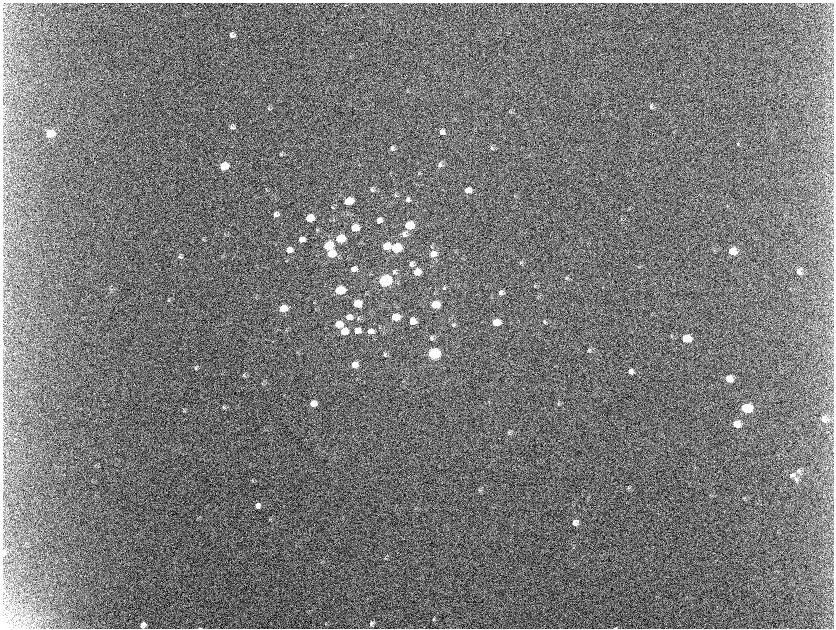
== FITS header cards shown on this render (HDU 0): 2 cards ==
NAXIS1  =                 1663 / length of data axis 1
NAXIS2  =                 1252 / length of data axis 2

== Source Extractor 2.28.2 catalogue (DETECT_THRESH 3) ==
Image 1663 x 1252 px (HDU 0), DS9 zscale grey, zoomed out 1/2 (1 PNG px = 2 x 2 image px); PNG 836 x 630 px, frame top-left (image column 1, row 1251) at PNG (3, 3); no overlay
Background 2130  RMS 31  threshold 94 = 3 sigma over >= 5 px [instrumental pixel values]
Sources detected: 105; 12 cannot appear on this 1/2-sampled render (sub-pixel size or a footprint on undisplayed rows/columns) and are not listed; the other 93 listed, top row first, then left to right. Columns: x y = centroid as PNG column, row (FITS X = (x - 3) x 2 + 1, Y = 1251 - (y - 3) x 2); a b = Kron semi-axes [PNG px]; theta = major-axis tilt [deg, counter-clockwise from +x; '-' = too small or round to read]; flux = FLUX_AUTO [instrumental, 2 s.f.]
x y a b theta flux
232 35 6 5 - 2.0e+04
652 107 6 4 -64 1.3e+04
269 109 4 3 - 5.2e+03
232 127 6 5 - 1.4e+04
442 132 6 5 - 2.3e+04
51 134 7 6 - 1.9e+05
738 144 4 3 - 5.0e+03
492 148 5 4 - 8.9e+03
393 149 7 4 -32 1.2e+04
281 154 5 4 - 7.8e+03
441 165 7 6 - 1.7e+04
224 166 6 5 - 2.6e+05
372 189 6 4 -70 1.3e+04
468 190 6 5 - 5.8e+04
396 195 5 4 - 8.4e+03
515 196 3 2 - 3.4e+03
408 200 6 5 - 1.5e+04
349 201 6 5 - 2.1e+05
332 207 5 3 - 5.7e+03
276 214 5 5 - 2.3e+04
310 218 6 5 - 1.5e+05
380 220 5 5 - 2.8e+04
409 225 6 5 - 1.9e+05
355 228 6 5 - 1.2e+05
405 234 7 6 - 2.3e+04
340 238 6 5 - 3.2e+05
302 239 6 5 - 3.3e+04
204 240 5 3 - 5.5e+03
328 246 6 5 - 3.0e+05
387 246 6 5 - 1.2e+05
397 248 6 5 - 5.1e+05
290 250 6 5 - 4.5e+04
732 251 6 6 - 7.8e+04
331 253 6 5 - 2.0e+05
433 254 7 6 - 4.9e+04
180 257 6 4 -32 9.7e+03
521 263 4 3 - 5.6e+03
412 264 6 6 - 2.0e+04
354 269 5 5 - 3.1e+04
799 271 7 6 - 2.7e+04
395 272 7 5 -49 1.4e+04
417 272 6 5 - 6.8e+04
567 278 4 3 - 5.7e+03
385 280 6 5 - 1.5e+06
535 286 3 2 - 4.2e+03
444 288 4 3 - 6.0e+03
340 290 6 5 - 3.7e+05
501 293 6 5 - 1.6e+04
169 300 6 3 -80 7.5e+03
357 303 6 5 - 1.5e+05
436 304 6 5 - 2.0e+05
284 308 6 5 - 1.5e+05
349 317 7 6 - 4.6e+04
396 317 6 5 - 1.2e+05
359 318 5 4 - 8.1e+03
413 321 6 5 - 5.9e+04
496 322 6 5 - 9.3e+04
545 322 5 4 - 8.0e+03
339 324 6 5 - 1.2e+05
453 325 5 4 - 9.1e+03
344 331 6 5 - 1.2e+05
358 331 6 5 - 6.2e+04
371 331 6 5 - 3.7e+04
432 338 6 4 -70 1.1e+04
686 338 7 6 - 1.2e+05
590 350 6 5 - 1.0e+04
434 353 7 6 - 1.2e+06
385 354 6 4 -77 9.4e+03
355 365 6 5 - 5.4e+04
196 368 5 3 - 5.7e+03
631 371 6 5 - 2.3e+04
244 375 5 3 - 5.3e+03
729 379 7 6 - 6.1e+04
263 383 4 2 - 4.5e+03
314 403 6 5 - 6.3e+04
559 403 3 3 - 5.4e+03
224 407 6 3 -81 6.9e+03
747 408 7 6 - 3.4e+05
824 419 8 7 - 3.6e+04
737 424 7 6 - 7.5e+04
509 432 5 4 - 9.2e+03
799 471 7 5 -57 1.8e+04
792 475 6 5 - 1.5e+04
797 480 6 3 -13 1.1e+04
628 488 3 2 - 4.5e+03
480 490 4 3 - 5.4e+03
745 498 4 3 - 6.3e+03
258 505 6 5 - 2.2e+04
575 523 6 6 - 3.3e+04
5 551 8 5 -52 1.6e+04
434 619 3 2 - 3.2e+03
372 623 7 5 59 1.5e+04
143 625 6 5 - 2.3e+04
At the frame edge (FLAGS 8, measured only in part): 1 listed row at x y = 5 551
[12 sub-pixel or undisplayed-footprint detections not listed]